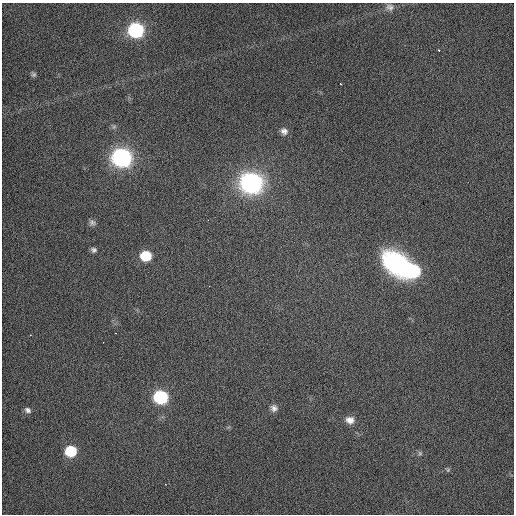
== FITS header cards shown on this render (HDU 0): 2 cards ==
NAXIS1  =                  512 / Axis length
NAXIS2  =                  512 / Axis length

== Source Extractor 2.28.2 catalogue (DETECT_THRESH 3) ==
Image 512 x 512 px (HDU 0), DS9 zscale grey, 1 PNG px = 1 image px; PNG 516 x 516 px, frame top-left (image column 1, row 512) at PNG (2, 3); no overlay
Background 447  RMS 2.2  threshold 6.67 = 3 sigma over >= 5 px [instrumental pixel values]
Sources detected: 23; all 23 listed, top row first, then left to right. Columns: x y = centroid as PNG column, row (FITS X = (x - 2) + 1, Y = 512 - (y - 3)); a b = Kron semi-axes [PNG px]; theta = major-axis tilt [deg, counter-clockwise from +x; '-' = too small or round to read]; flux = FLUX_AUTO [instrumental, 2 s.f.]
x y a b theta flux
390 7 13 10 -10 990
136 30 9 8 - 32000
439 51 4 3 - 210
33 74 7 6 - 320
341 84 3 2 - 98
284 131 10 9 - 760
122 158 9 8 - 85000
251 183 10 9 - 110000
92 222 9 8 - 580
94 250 8 7 - 510
146 256 8 7 - 7200
396 263 31 22 -44 19000
413 271 10 9 - 18000
115 333 2 2 - 100
30 335 3 2 - 160
161 397 8 7 - 30000
274 408 7 6 - 550
28 410 10 8 -27 660
350 420 8 7 - 860
71 451 8 7 - 11000
420 453 7 5 -47 300
448 469 8 6 -53 350
165 484 3 2 - 310